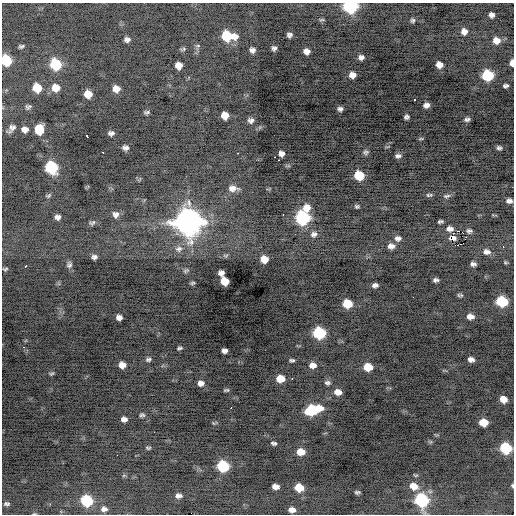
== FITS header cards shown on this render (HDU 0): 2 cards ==
NAXIS1  =                  512 / Axis length
NAXIS2  =                  512 / Axis length

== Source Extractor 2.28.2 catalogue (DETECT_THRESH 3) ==
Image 512 x 512 px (HDU 0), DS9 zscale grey, 1 PNG px = 1 image px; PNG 516 x 516 px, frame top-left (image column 1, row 512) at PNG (2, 3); no overlay
Background -0.688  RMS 0.83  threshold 2.49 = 3 sigma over >= 5 px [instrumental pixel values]
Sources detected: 142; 1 with non-positive FLUX_AUTO (blend fragments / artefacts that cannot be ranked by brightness) is not listed; the other 141 listed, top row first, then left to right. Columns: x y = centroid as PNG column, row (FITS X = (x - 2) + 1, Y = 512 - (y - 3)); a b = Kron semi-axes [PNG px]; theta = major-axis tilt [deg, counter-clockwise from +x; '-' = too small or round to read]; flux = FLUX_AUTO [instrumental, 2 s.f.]
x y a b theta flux
350 6 8 7 - 7900
491 15 5 5 - 190
322 20 8 4 0 85
412 20 5 5 - 110
464 32 7 6 - 330
289 35 5 5 - 170
227 36 11 7 -7 2600
127 39 6 5 - 210
496 40 7 7 - 460
21 46 6 4 16 110
274 48 5 5 - 170
183 49 8 4 14 86
252 50 6 5 - 200
306 51 6 5 - 310
361 57 5 5 - 190
6 60 8 7 - 2700
512 63 6 4 84 310
55 64 8 7 - 3400
439 65 6 6 - 370
178 66 6 6 - 490
352 75 6 6 - 410
487 75 7 7 - 3500
505 86 5 4 - 140
37 88 7 7 - 1300
56 88 8 7 - 650
116 89 7 6 - 480
88 94 7 6 - 850
414 99 3 2 - 360
426 105 6 5 - 250
28 107 7 5 21 120
340 109 5 4 - 170
147 112 6 4 7 110
225 115 6 6 - 630
406 117 5 5 - 140
467 119 7 4 8 150
251 120 7 6 - 200
12 128 9 6 48 250
25 129 7 6 - 310
39 130 8 7 - 1300
111 133 6 4 5 180
87 135 3 3 - 710
421 139 7 3 8 61
125 148 6 5 - 200
499 148 7 5 -17 150
102 152 3 2 - 140
366 152 7 6 - 140
237 153 3 2 - 660
281 154 5 5 - 280
398 156 7 5 3 180
275 157 2 2 - 270
278 160 3 2 - 75
51 167 8 8 - 4600
359 175 7 7 - 1900
233 188 11 6 -1 360
429 195 10 5 1 130
48 196 8 4 34 83
447 196 10 6 13 160
509 201 6 5 - 220
357 206 7 5 -14 110
306 208 10 9 - 630
116 214 8 7 - 260
283 215 3 2 - 65
58 217 5 5 - 220
302 218 8 8 - 7300
440 221 5 3 - 110
188 222 11 11 - 56000
92 223 9 6 27 130
450 229 6 5 - 270
458 231 2 2 - 540
469 231 5 4 - 140
314 234 10 9 - 310
398 238 9 7 2 270
465 238 3 2 - 25
450 239 5 2 - 49
459 245 5 2 - 520
391 246 9 7 4 350
503 247 3 3 - 50
179 249 10 8 13 280
487 252 9 7 -6 290
225 256 8 5 -1 100
94 257 6 5 - 190
264 259 7 6 - 770
505 262 5 3 - 67
473 264 6 4 -3 170
69 265 8 7 - 170
26 266 3 3 - 170
5 269 6 5 - 84
186 270 8 5 26 110
221 273 6 5 - 270
436 280 6 4 3 150
225 281 7 6 - 1100
192 283 6 4 11 92
375 285 7 5 4 190
461 295 8 4 -44 87
502 301 8 7 - 3300
347 304 7 6 - 1700
470 316 7 5 -4 370
119 317 6 5 - 270
319 333 8 7 - 4500
24 347 4 4 - 52
179 348 6 4 14 99
224 351 6 5 - 200
148 359 7 5 9 140
471 359 6 5 - 240
292 360 7 4 0 120
122 365 6 6 - 470
313 365 8 7 - 380
368 367 7 6 - 1100
51 373 6 4 15 86
280 378 7 6 - 950
292 378 3 2 - 110
201 383 7 5 4 290
327 383 8 6 0 170
226 390 5 3 - 85
338 392 8 6 -8 460
503 399 6 5 - 580
231 408 3 2 - 260
312 410 12 7 13 4200
142 415 7 5 2 120
124 419 6 5 - 240
484 422 7 6 - 870
214 423 7 4 14 70
274 443 6 4 -10 120
148 448 7 4 0 85
506 448 8 7 - 3200
301 452 7 6 - 720
117 455 2 2 - 53
223 466 8 7 - 4000
416 475 7 3 -20 64
414 486 10 8 -22 560
512 486 4 3 - 68
275 487 7 5 -6 340
299 488 8 6 -13 1100
357 492 5 3 - 100
178 496 8 6 0 210
421 500 9 8 - 6000
87 501 8 7 - 3700
7 504 8 6 -2 160
104 509 8 6 -2 230
292 510 7 5 -10 330
34 514 5 3 - 54
At the frame edge (FLAGS 8, measured only in part): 5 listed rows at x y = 350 6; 6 60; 512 63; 512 486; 34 514
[1 non-positive-flux detection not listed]